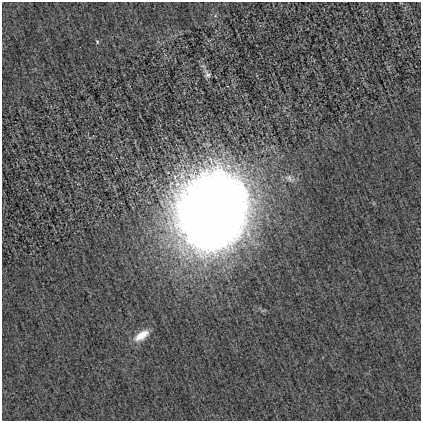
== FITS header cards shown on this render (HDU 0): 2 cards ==
NAXIS1  =                  419
NAXIS2  =                  419

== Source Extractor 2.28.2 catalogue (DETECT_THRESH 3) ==
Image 419 x 419 px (HDU 0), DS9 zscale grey, 1 PNG px = 1 image px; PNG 423 x 423 px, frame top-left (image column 1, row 419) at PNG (2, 2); no overlay
Background 7.51e-04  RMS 0.025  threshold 0.0764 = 3 sigma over >= 5 px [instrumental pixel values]
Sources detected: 4; all 4 listed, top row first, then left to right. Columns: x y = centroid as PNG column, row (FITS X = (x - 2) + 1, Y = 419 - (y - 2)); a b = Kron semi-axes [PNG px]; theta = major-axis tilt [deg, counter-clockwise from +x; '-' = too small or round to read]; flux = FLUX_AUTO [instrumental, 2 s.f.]
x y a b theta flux
97 42 4 4 - 1.8
207 74 12 6 -60 5.8
212 211 58 51 69 2500
142 335 18 9 32 24